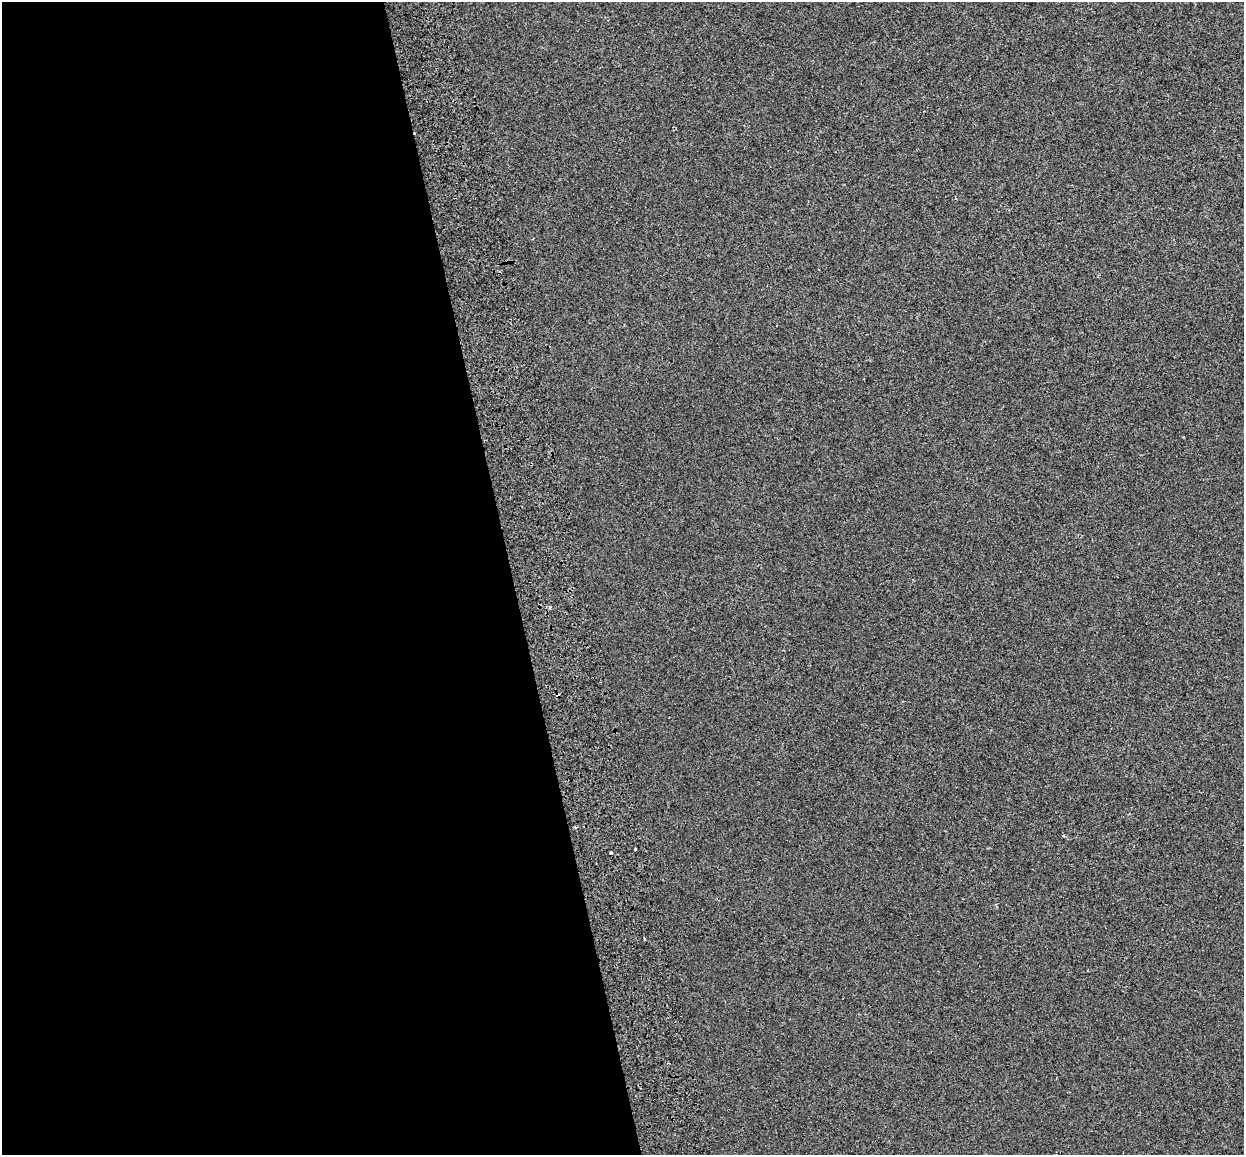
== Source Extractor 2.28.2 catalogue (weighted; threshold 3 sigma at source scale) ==
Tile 9 of 4 x 4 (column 1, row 3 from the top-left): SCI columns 86-1327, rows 1327-2479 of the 5138 x 4912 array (HDU 1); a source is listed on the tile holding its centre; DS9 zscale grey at full resolution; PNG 1246 x 1157 px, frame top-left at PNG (2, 2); no overlay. Shown black and unused: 41% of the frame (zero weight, under 2 of 3 exposures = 7% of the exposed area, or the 3 px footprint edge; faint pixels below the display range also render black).
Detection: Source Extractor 2.28.2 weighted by HDU 2 'WHT'; one run over the whole footprint, this tile lists its part. Background -5.73e-04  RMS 0.0045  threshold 0.0204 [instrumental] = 3 sigma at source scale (4.5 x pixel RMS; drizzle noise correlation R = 1.50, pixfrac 1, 0.0396/0.0396 arcsec/px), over >= 5 px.
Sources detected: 5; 2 cosmic-ray / hot-pixel residue — not listed; the other 3 listed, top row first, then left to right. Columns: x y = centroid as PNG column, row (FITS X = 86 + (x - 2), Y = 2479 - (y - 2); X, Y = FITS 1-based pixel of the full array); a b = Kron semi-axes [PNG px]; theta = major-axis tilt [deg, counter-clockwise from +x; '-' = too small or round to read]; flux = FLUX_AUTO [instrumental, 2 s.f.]
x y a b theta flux
635 849 3 3 - 3.8
611 852 3 3 - 4.4
644 938 3 2 - 0.91